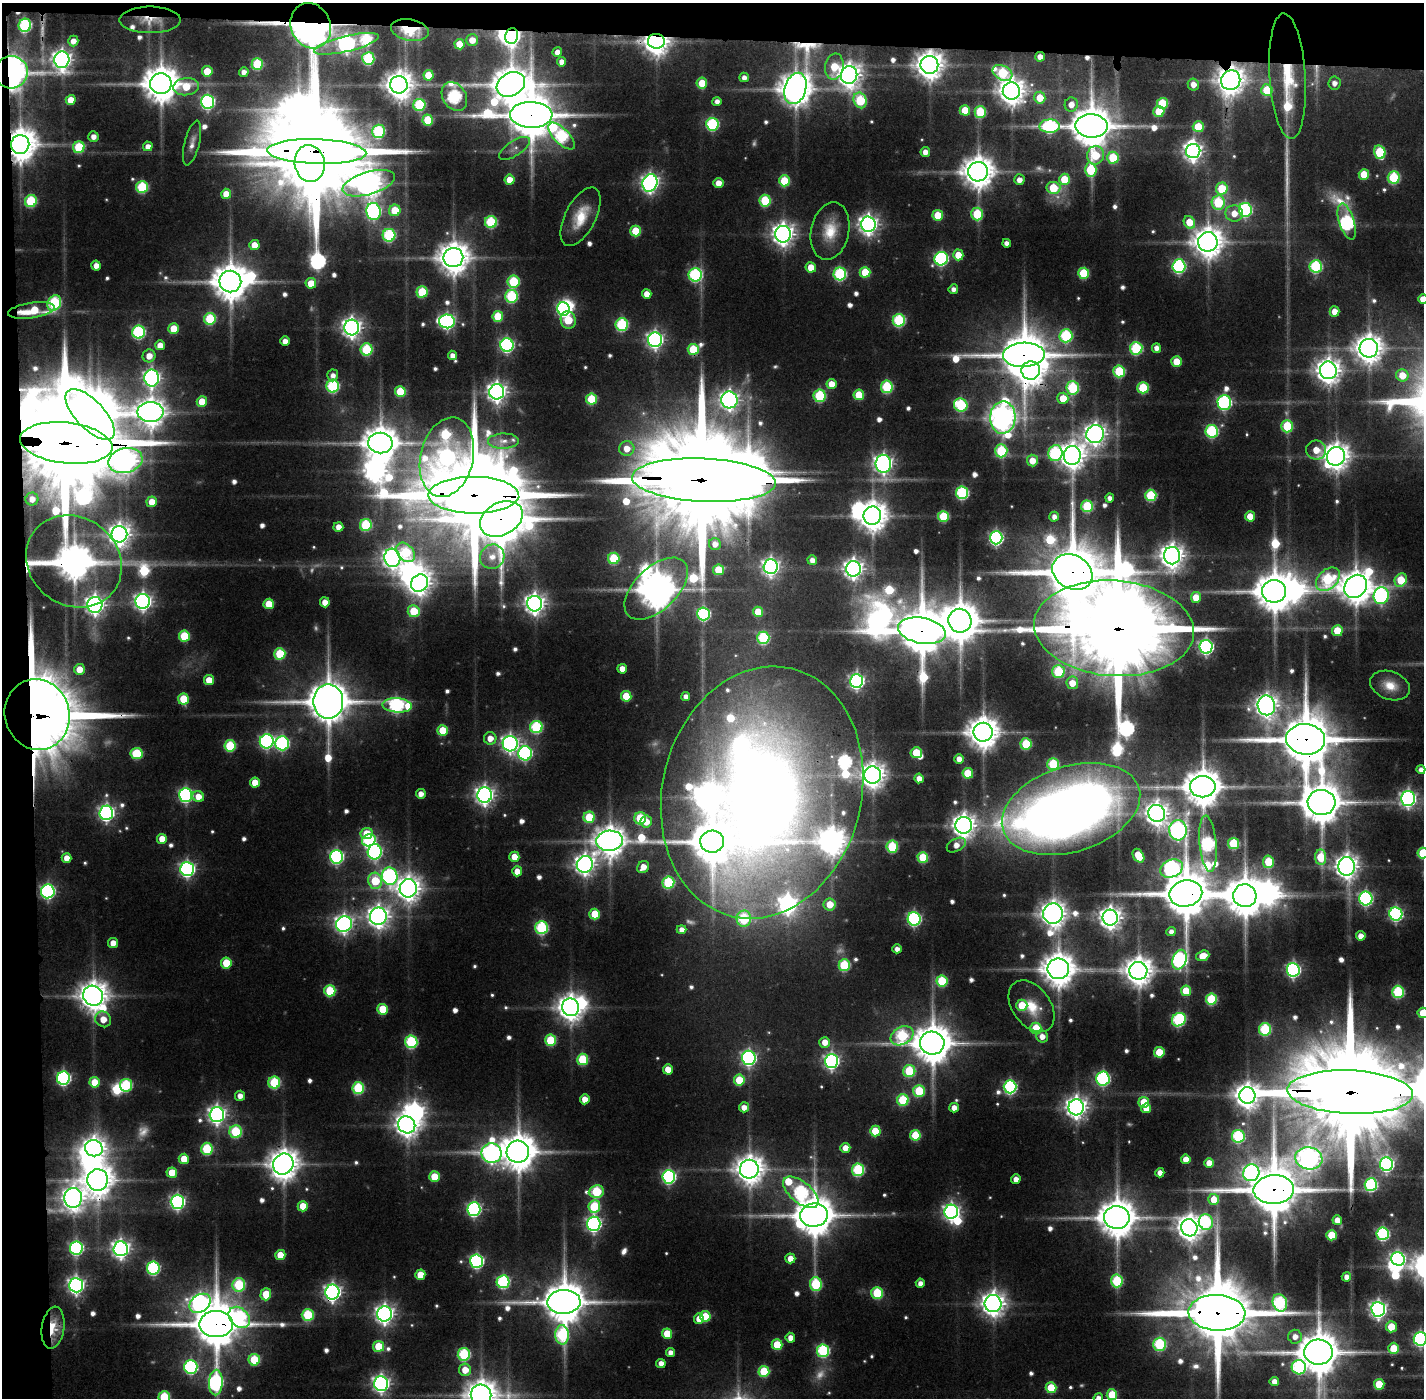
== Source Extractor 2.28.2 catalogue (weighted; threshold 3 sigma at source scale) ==
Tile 1 of 3 x 3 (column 1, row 1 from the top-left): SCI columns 1-1422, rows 2826-4221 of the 4267 x 4256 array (HDU 1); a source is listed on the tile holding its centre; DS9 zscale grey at full resolution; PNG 1426 x 1400 px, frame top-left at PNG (2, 3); each listed source drawn as its Kron ellipse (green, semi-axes under 4 px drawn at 4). Shown black and unused: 5% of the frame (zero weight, under 3 of 4 exposures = <1% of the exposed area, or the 3 px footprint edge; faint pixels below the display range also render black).
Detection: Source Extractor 2.28.2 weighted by HDU 2 'WHT'; one run over the whole footprint, this tile lists its part. Background 0.0883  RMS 0.0079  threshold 0.0356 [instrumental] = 3 sigma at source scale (4.5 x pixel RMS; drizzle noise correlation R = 1.50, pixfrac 1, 0.05/0.05 arcsec/px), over >= 5 px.
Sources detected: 709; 26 too faint to see at this stretch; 25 inside a brighter object's white glare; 1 cosmic-ray / hot-pixel residue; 4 long thin detections or spike segments (spike, bleed or trail) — neither listed nor drawn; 12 inside a brighter listed object's ellipse — not listed separately; of the other 641, all 500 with FLUX_AUTO >= 5.46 (the completeness limit of this list) listed and drawn (141 fainter detections not listed), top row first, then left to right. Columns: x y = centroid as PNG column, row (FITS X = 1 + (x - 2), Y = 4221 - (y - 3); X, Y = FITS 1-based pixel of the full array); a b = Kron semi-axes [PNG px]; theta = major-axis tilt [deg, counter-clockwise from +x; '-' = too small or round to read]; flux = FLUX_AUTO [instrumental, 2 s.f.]
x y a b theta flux
150 20 31 13 0 18
25 25 7 6 - 130
311 26 23 19 -67 2400
410 30 19 10 -10 45
512 36 8 6 78 400
472 40 6 5 - 13
73 41 5 5 - 8
656 41 8 7 - 1300
346 44 33 7 13 510
460 44 5 5 - 23
557 52 5 4 - 9.4
1040 57 5 5 - 7.9
368 58 6 6 - 97
62 60 8 7 - 630
562 62 4 4 - 8
257 64 6 5 - 69
929 65 9 9 - 1400
834 67 13 9 80 27
207 71 5 5 - 23
11 72 16 16 - 710
244 72 5 4 - 5.8
1002 73 10 7 -29 82
428 75 5 5 - 29
849 75 9 8 - 960
1287 76 63 18 -86 67
744 77 5 4 - 6
1231 80 10 9 - 1300
702 83 5 5 - 25
1334 83 6 6 - 6.5
161 84 11 10 - 2600
511 84 15 11 31 2500
1193 84 6 5 - 9.1
399 85 9 9 - 1400
186 87 13 8 6 27
795 88 16 10 74 2100
1267 90 6 5 - 45
1011 91 9 8 - 1300
454 96 15 11 -58 170
1040 98 6 5 - 24
71 100 5 5 - 17
860 100 8 6 -67 79
717 101 4 4 - 5.8
207 102 7 6 - 200
1162 103 5 5 - 49
1071 104 7 6 - 11
419 105 6 6 - 83
965 110 5 5 - 29
980 112 6 6 - 56
1159 112 5 5 - 36
531 115 21 13 -1 4900
428 120 5 5 - 40
712 124 6 6 - 120
1050 126 10 7 1 160
1091 126 16 11 -1 3800
1198 127 5 5 - 37
378 131 6 6 - 100
562 136 17 7 -45 150
93 137 5 5 - 6.4
192 143 23 7 76 7.3
20 144 9 9 - 2200
148 146 5 5 - 7.8
79 147 6 6 - 53
515 148 17 7 33 6.5
1193 151 7 7 - 540
317 152 50 12 -2 28000
925 152 5 4 - 7.7
1380 152 7 5 -76 65
1095 155 9 8 - 40
1113 158 6 6 - 46
310 163 18 15 -80 4100
1091 170 7 6 - 61
978 172 10 10 - 1900
1364 174 5 5 - 29
1394 177 6 6 - 83
1065 179 6 5 - 33
509 180 5 5 - 16
1019 180 5 5 - 7.7
784 181 5 5 - 47
369 183 27 11 16 1200
650 183 9 7 69 470
718 183 5 5 - 9.9
142 187 6 6 - 79
1053 188 7 6 - 39
1222 189 6 5 - 41
226 194 5 5 - 16
31 201 6 6 - 75
765 201 6 5 - 64
1218 202 7 6 - 73
395 210 6 5 - 31
1245 210 7 6 - 170
373 211 8 7 - 260
1234 213 9 8 - 14
977 214 6 6 - 59
938 215 5 5 - 31
581 217 32 15 63 30
1347 221 19 7 -73 200
491 222 6 6 - 88
1189 222 6 5 - 25
868 224 7 7 - 600
636 231 5 5 - 37
830 231 29 19 78 29
783 234 8 8 - 810
389 235 6 6 - 120
1208 242 10 9 - 1800
1007 243 4 4 - 5.5
254 245 5 5 - 14
958 255 5 5 - 19
453 258 10 9 - 1900
941 259 7 6 - 190
96 265 5 4 - 8.2
1179 266 7 6 - 180
1316 266 6 6 - 120
811 267 5 5 - 19
865 272 5 5 - 33
1084 273 5 5 - 55
840 274 6 6 - 130
695 275 6 6 - 150
230 281 11 11 - 2700
513 282 6 6 - 72
311 283 5 5 - 18
953 289 5 4 - 5.7
422 292 5 5 - 55
647 294 5 4 - 11
511 296 6 6 - 96
1423 299 5 4 - 12
54 303 8 6 58 120
563 309 7 6 - 190
31 310 23 7 8 35
1334 311 5 5 - 12
498 316 5 5 - 38
210 319 6 6 - 68
568 320 9 7 -80 42
899 320 6 6 - 120
447 321 8 7 - 270
622 325 6 6 - 110
352 328 8 7 - 640
174 329 5 5 - 25
139 332 6 6 - 140
1066 336 7 6 - 120
655 340 7 7 - 380
285 341 4 4 - 7.4
160 345 5 5 - 11
507 345 7 6 - 220
1136 348 6 6 - 110
1156 348 5 4 - 6.8
1369 348 9 9 - 1400
367 349 6 6 - 82
693 349 5 5 - 48
452 355 4 4 - 6.8
1024 355 21 12 3 4800
149 356 6 6 - 12
1176 362 5 5 - 23
1031 370 9 9 - 1200
1328 370 9 8 - 1100
1119 371 6 6 - 72
333 375 6 5 - 6.4
1402 375 6 6 - 16
152 378 8 7 - 380
831 384 5 5 - 16
333 386 6 6 - 120
887 387 6 6 - 84
1073 388 7 6 - 94
1143 388 5 5 - 60
400 391 5 5 - 39
497 392 7 7 - 610
859 395 5 5 - 33
820 396 6 6 - 81
1063 398 5 5 - 21
591 399 5 5 - 53
729 400 8 8 - 550
202 402 5 5 - 23
1224 403 7 7 - 170
961 405 7 6 - 90
150 412 13 10 1 1500
90 414 32 14 -46 2900
1003 418 16 12 87 1300
1287 426 6 5 - 60
1212 431 6 6 - 130
1095 434 9 8 - 770
503 441 15 7 1 6.3
66 443 46 20 -6 32000
380 443 12 10 -2 2400
627 448 7 7 - 13
1316 450 10 9 - 18
1001 451 6 6 - 82
1055 453 8 7 - 130
1072 455 9 8 - 1300
1336 456 9 9 - 1300
447 457 40 26 77 490
125 460 17 12 13 920
1032 461 6 5 - 16
883 464 9 7 -86 530
704 480 72 21 -3 43000
962 493 6 6 - 140
474 495 45 18 0 23000
1151 495 5 5 - 73
1110 498 4 4 - 5.5
32 499 6 6 - 8.3
152 502 5 5 - 16
1087 506 6 5 - 75
872 516 9 8 - 1600
943 516 5 5 - 57
1250 516 5 5 - 17
1054 517 5 4 - 6.4
501 519 22 16 28 6400
366 525 6 6 - 74
338 527 5 5 - 9.4
119 534 8 8 - 860
996 538 6 6 - 220
715 544 6 6 - 7.6
406 552 11 7 -49 63
1172 556 8 8 - 1000
492 557 13 11 41 11
392 558 9 8 - 600
614 558 6 5 - 62
812 560 5 5 - 7.9
74 561 50 44 -36 2500
771 567 7 7 - 420
853 569 7 7 - 620
718 570 5 5 - 34
1072 572 21 16 -30 7200
1328 579 14 9 44 110
1401 580 7 5 56 43
419 583 9 8 - 870
1356 586 12 10 50 2100
656 589 39 21 44 2900
1274 591 12 11 - 3100
1381 596 8 7 - 250
1196 597 5 5 - 20
143 601 7 7 - 430
325 602 5 5 - 10
269 604 5 5 - 24
535 604 8 7 - 670
95 605 8 7 - 590
414 611 6 6 - 36
758 612 5 5 - 25
704 614 6 6 - 140
960 621 12 11 - 3100
1114 628 80 47 -4 34000
922 631 24 13 -11 5600
1337 631 5 5 - 29
184 636 5 5 - 42
763 638 6 6 - 99
1206 647 7 6 - 260
280 654 5 5 - 53
79 669 5 5 - 14
622 669 4 4 - 11
1058 672 6 6 - 65
209 680 5 5 - 17
857 681 7 6 - 290
1072 683 6 6 - 14
1390 686 20 14 -20 18
626 696 5 5 - 34
686 696 4 4 - 6
183 699 5 5 - 38
328 701 17 15 90 4100
397 705 15 7 -5 220
1266 705 10 8 -80 820
37 714 36 32 -74 6400
536 727 6 6 - 110
443 731 5 5 - 36
983 732 9 9 - 2000
490 738 6 6 - 11
1306 739 19 15 -5 6900
267 741 7 7 - 220
282 743 7 6 - 170
510 744 8 7 - 410
1026 744 5 5 - 51
230 746 6 5 - 64
137 753 6 5 - 58
525 753 7 7 - 210
916 753 5 5 - 34
959 759 5 4 - 8.2
1053 764 6 6 - 71
1421 770 4 4 - 6
968 773 5 5 - 34
873 775 8 8 - 1100
919 778 5 4 - 8.7
255 782 5 5 - 19
1203 787 13 10 0 2900
762 792 128 99 76 1900
421 794 5 5 - 7.6
186 795 7 6 - 230
485 795 7 7 - 540
198 797 6 5 - 12
1408 799 7 7 - 360
1321 802 14 12 -7 3600
1071 809 71 42 17 1200
106 813 7 7 - 320
1157 813 8 8 - 940
589 817 5 5 - 45
640 818 6 6 - 59
646 822 6 5 - 16
964 825 8 8 - 960
1178 830 10 8 -84 380
367 833 6 5 - 23
162 839 5 5 - 16
369 840 7 6 - 120
610 841 13 10 6 1800
712 842 12 11 - 3500
1233 843 5 5 - 62
1208 844 28 8 -85 200
956 845 10 6 29 9.5
892 847 6 5 - 68
375 852 7 7 - 230
1423 853 5 5 - 53
1138 856 7 5 -59 29
336 857 7 6 - 200
514 857 5 5 - 17
923 857 5 5 - 49
1321 857 8 5 -87 42
67 858 5 5 - 9.1
1268 862 6 5 - 38
585 864 8 8 - 670
1346 866 9 8 - 930
643 867 6 5 - 11
187 869 7 7 - 300
1171 869 11 8 23 270
517 871 5 5 - 13
390 876 9 8 - 240
375 881 8 7 - 47
668 882 6 6 - 89
408 888 9 8 - 1100
48 891 7 6 - 240
1186 893 17 13 12 5000
1245 896 12 11 - 3300
1366 898 7 6 - 220
830 904 6 6 - 21
1053 913 10 10 - 1200
595 914 5 5 - 35
1396 914 6 6 - 200
378 916 8 8 - 790
1110 918 8 7 - 810
744 919 8 7 - 90
914 919 6 6 - 200
344 924 8 7 - 460
542 928 6 6 - 120
682 930 5 4 - 6.6
1171 931 5 4 - 5.5
1361 936 5 4 - 8.8
113 943 5 5 - 11
897 949 4 4 - 6.2
1203 956 7 5 19 15
1180 960 10 7 72 220
226 963 5 5 - 34
844 965 6 5 - 76
1058 969 11 10 - 2100
1293 970 7 6 - 230
1138 971 9 9 - 1500
942 981 5 5 - 62
330 991 5 5 - 55
1186 991 5 5 - 28
1398 992 6 6 - 94
93 996 10 9 - 1600
1211 999 5 5 - 68
1022 1005 5 5 - 31
1031 1006 29 19 -54 30
571 1007 9 8 - 1200
383 1009 5 5 - 33
1423 1013 5 5 - 26
103 1019 8 7 - 15
1179 1020 7 6 - 140
1036 1028 5 5 - 34
1265 1029 6 6 - 93
902 1036 12 8 30 100
1042 1036 6 5 - 9.2
551 1040 5 5 - 54
411 1042 6 6 - 110
825 1042 5 5 - 12
932 1043 12 11 - 3200
1159 1052 5 5 - 38
749 1058 7 7 - 280
583 1059 5 5 - 57
831 1061 7 6 - 300
668 1069 5 5 - 16
909 1071 6 6 - 62
63 1078 6 6 - 190
1103 1079 7 6 - 170
739 1080 5 5 - 37
95 1082 5 5 - 22
274 1083 6 6 - 82
126 1085 6 6 - 90
1010 1087 6 6 - 170
358 1088 6 6 - 82
919 1091 6 5 - 53
1350 1092 63 21 -2 36000
1247 1095 8 8 - 1000
240 1096 5 5 - 7.9
585 1099 5 5 - 13
903 1100 6 6 - 64
1144 1102 5 5 - 32
744 1107 5 5 - 9
1076 1107 8 7 - 780
954 1108 5 4 - 8.7
1146 1108 5 4 - 13
217 1115 7 7 - 490
407 1125 9 8 - 930
875 1131 5 5 - 30
236 1132 6 6 - 78
915 1135 5 5 - 46
1238 1136 6 6 - 110
94 1148 9 8 - 810
845 1148 5 5 - 11
207 1149 6 5 - 74
518 1152 11 11 - 2700
492 1153 10 10 - 510
1309 1158 13 11 -10 850
184 1159 5 5 - 20
1186 1159 4 4 - 12
1209 1163 5 5 - 13
283 1164 11 10 - 1700
1386 1164 7 6 - 220
749 1169 9 9 - 1500
858 1170 6 6 - 110
172 1173 5 5 - 23
1160 1173 4 4 - 7.5
1251 1173 8 8 - 310
434 1177 5 5 - 28
669 1177 6 6 - 200
1016 1179 5 4 - 8.2
98 1180 11 10 - 1900
1371 1185 6 6 - 130
1274 1190 20 14 3 6300
596 1192 8 6 6 77
801 1192 21 10 -40 220
73 1198 10 9 - 940
1214 1199 5 5 - 20
177 1202 7 6 - 270
303 1206 5 5 - 23
594 1206 6 6 - 59
474 1209 7 6 - 220
951 1212 7 7 - 400
814 1215 14 11 6 3400
1117 1218 13 11 -1 2900
1337 1220 5 4 - 10
1206 1222 8 7 - 110
594 1224 7 7 - 300
1189 1228 9 8 - 1100
1383 1234 6 6 - 150
1331 1235 5 5 - 34
76 1248 7 6 - 180
121 1249 7 7 - 530
280 1255 5 5 - 24
790 1258 5 5 - 12
1398 1259 7 6 - 240
477 1261 6 6 - 190
153 1268 6 6 - 150
420 1275 5 5 - 22
1346 1277 5 4 - 7.6
1117 1281 6 6 - 75
503 1282 6 6 - 130
920 1283 4 4 - 6.7
816 1284 7 6 - 81
76 1285 7 7 - 420
239 1285 7 6 - 82
332 1292 7 7 - 420
877 1293 6 5 - 65
266 1294 6 5 - 27
564 1302 16 12 2 3600
200 1303 11 8 36 470
1280 1303 9 7 -68 150
993 1304 8 8 - 960
1378 1309 7 7 - 420
1217 1313 28 18 -2 13000
385 1314 7 7 - 560
308 1315 6 6 - 72
705 1316 5 5 - 36
239 1317 12 9 -46 150
699 1319 5 5 - 13
216 1324 17 13 1 4800
1391 1327 5 5 - 23
53 1328 21 11 82 26
667 1334 5 5 - 26
562 1335 10 7 -89 120
1295 1337 7 6 - 8.5
790 1338 5 5 - 9
1420 1339 7 6 - 230
1159 1344 6 6 - 100
777 1345 5 5 - 35
379 1346 5 5 - 38
1394 1348 5 5 - 28
823 1351 6 6 - 130
670 1352 4 4 - 6.9
1318 1352 14 12 -3 4000
464 1354 6 6 - 100
254 1360 6 5 - 52
661 1363 4 4 - 7.7
191 1367 7 6 - 170
1299 1367 7 7 - 150
465 1370 6 6 - 16
764 1371 5 5 - 56
1274 1381 4 4 - 9.3
216 1382 13 7 88 220
381 1384 7 7 - 430
1379 1384 5 5 - 30
1051 1388 5 5 - 42
481 1395 10 10 - 1800
1112 1395 5 5 - 41
164 1397 6 5 - 59
1098 1398 5 4 - 8.1
Overlapping masked pixels (flux is a lower limit): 49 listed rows (the first 20) at x y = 150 20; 311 26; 410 30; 512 36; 656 41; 1040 57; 929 65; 11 72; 1287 76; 1231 80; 795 88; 531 115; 20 144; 317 152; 310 163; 369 183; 31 310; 1024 355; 1031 370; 1003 418
Isophote crosses this tile's border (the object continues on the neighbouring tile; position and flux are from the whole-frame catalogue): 10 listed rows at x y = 1423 299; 1421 770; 1423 853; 1423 1013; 1350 1092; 1420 1339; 481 1395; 1112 1395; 164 1397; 1098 1398